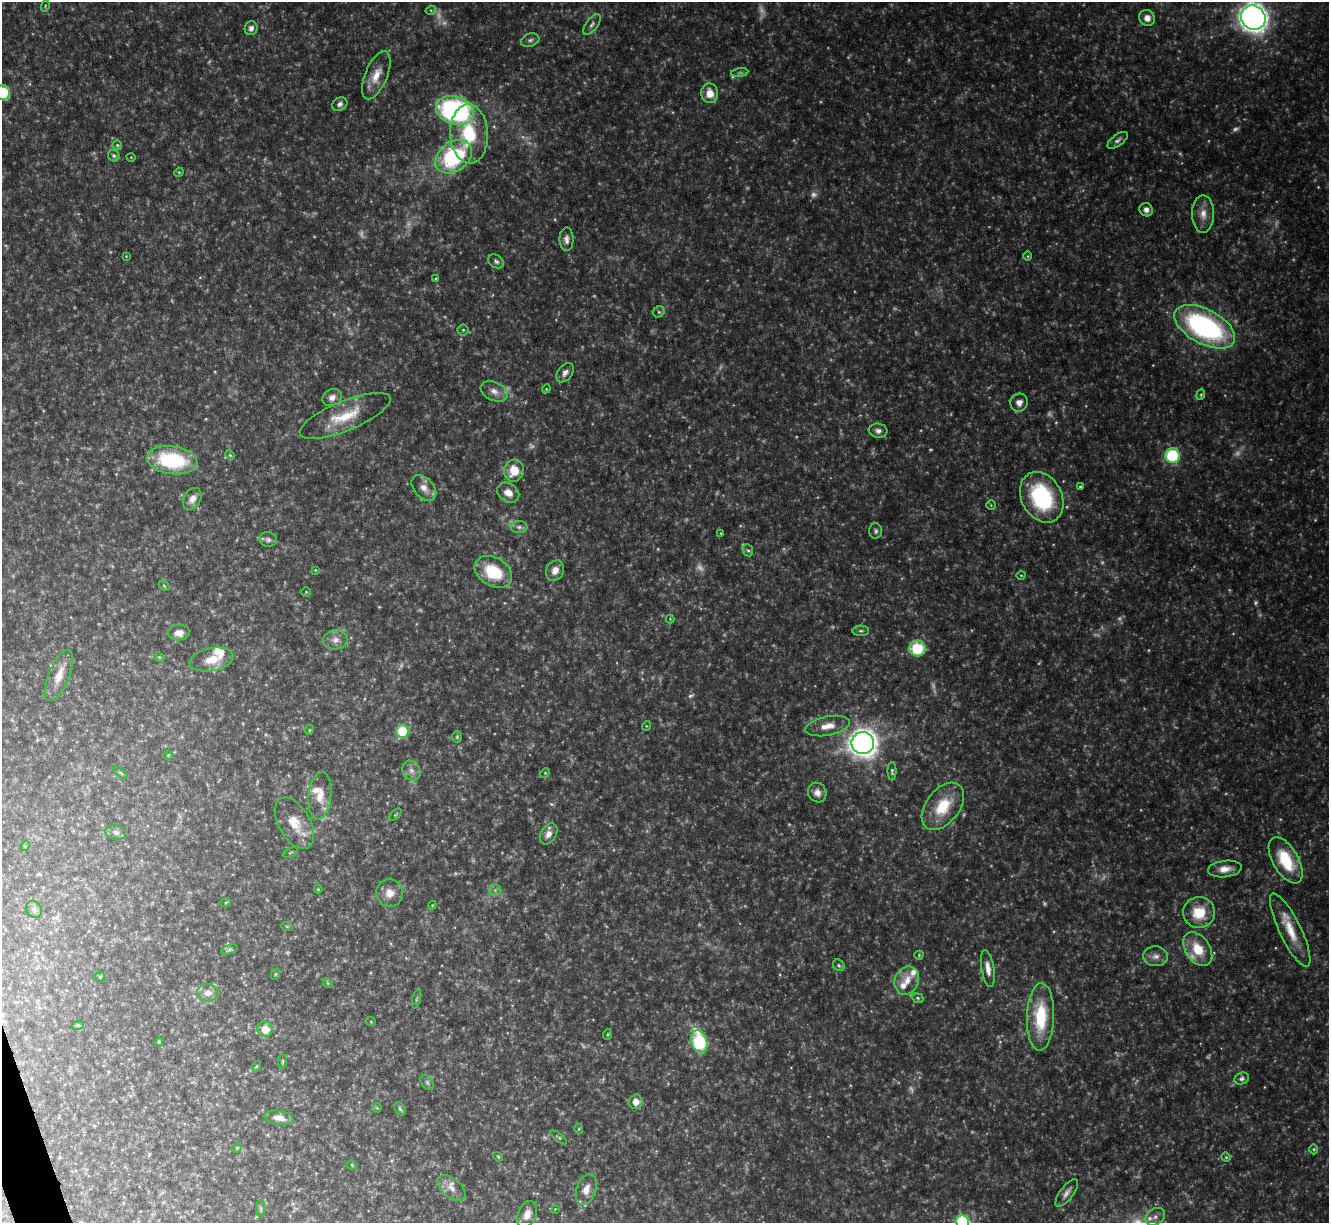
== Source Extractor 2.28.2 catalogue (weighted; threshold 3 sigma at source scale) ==
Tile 7 of 4 x 4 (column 3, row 2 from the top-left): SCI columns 2657-3983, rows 2583-3803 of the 5311 x 5292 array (HDU 1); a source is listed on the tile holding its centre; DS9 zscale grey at full resolution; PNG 1331 x 1225 px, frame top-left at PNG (2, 2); each listed source drawn as its Kron ellipse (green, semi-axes under 4 px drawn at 4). Shown black and unused: <1% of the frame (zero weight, under 4 of 8 exposures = <1% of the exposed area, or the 3 px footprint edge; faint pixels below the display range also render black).
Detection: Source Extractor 2.28.2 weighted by HDU 2 'WHT'; one run over the whole footprint, this tile lists its part. Background 0.0767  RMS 0.0052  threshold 0.0213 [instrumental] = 3 sigma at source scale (4.09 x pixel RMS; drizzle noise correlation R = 1.36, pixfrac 0.8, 0.05/0.05 arcsec/px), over >= 5 px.
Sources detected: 195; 49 too faint to see at this stretch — neither listed nor drawn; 5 inside a brighter listed object's ellipse — not listed separately; the other 141 listed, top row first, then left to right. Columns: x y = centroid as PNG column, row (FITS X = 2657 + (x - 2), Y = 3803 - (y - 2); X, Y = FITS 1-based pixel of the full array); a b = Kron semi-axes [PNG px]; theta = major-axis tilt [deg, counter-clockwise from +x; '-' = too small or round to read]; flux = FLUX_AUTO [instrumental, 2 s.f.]
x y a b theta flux
45 6 5 3 - 0.55
431 10 5 3 - 0.56
1147 18 8 7 - 3.2
1253 18 13 11 -47 540
592 25 12 6 53 1.8
251 28 7 6 - 1.9
530 40 9 6 19 1.6
740 73 9 4 8 1.1
376 75 25 11 67 8.3
3 93 7 7 - 22
710 93 10 8 -83 6.5
340 104 8 6 28 1.8
455 110 19 14 -17 100
469 134 29 19 -87 29
1118 140 12 5 36 1.6
117 145 5 4 - 0.63
114 156 6 5 - 1
131 157 4 3 - 0.37
454 157 20 14 37 50
179 172 5 4 - 0.46
1146 210 7 6 - 2.2
1203 214 18 11 89 5.8
566 239 12 7 -89 2.3
126 256 3 3 - 0.32
1028 256 5 3 - 0.42
496 261 8 6 -35 1.3
436 279 4 4 - 0.59
659 312 6 5 - 0.85
1205 327 33 17 -28 100
463 330 5 5 - 0.88
565 373 11 7 53 2.4
546 389 4 3 - 0.42
494 391 14 9 -25 3.9
1201 395 5 4 - 0.57
332 397 10 8 31 2.9
1019 402 9 9 - 2.9
345 416 49 15 22 18
878 431 9 7 -6 2.1
230 455 5 4 - 0.62
1172 455 7 7 - 40
172 460 25 14 -8 43
514 471 11 10 - 11
1080 487 4 3 - 0.69
424 488 15 9 -48 4.4
508 493 12 9 -34 4.8
1042 497 27 20 -61 49
192 499 12 8 60 3.6
991 505 5 5 - 0.57
519 527 8 6 0 1.6
876 531 8 6 -88 1.2
721 533 3 3 - 0.48
268 540 9 7 -16 1.7
748 550 6 5 - 0.79
315 570 4 3 - 0.37
555 570 10 8 60 3.7
493 572 20 14 -31 22
1021 575 4 3 - 0.36
164 586 6 3 -38 0.49
306 592 5 4 - 0.53
670 619 4 4 - 0.43
861 631 8 5 -2 1.1
179 633 11 7 2 4
335 640 12 9 8 3.7
917 648 8 8 - 24
159 657 5 4 - 0.57
212 660 22 11 11 9.1
59 675 27 10 67 7.4
646 726 5 3 - 0.4
828 726 22 9 11 7
309 730 5 3 - 0.42
403 731 7 6 - 18
457 737 6 5 - 0.74
863 743 11 11 - 430
168 755 4 4 - 0.52
411 771 10 8 -60 2.7
892 771 9 4 -89 0.99
120 773 8 3 -35 0.84
545 773 5 4 - 0.54
817 793 10 9 - 2.9
320 796 24 11 84 8
943 806 27 16 52 18
395 815 7 3 45 0.58
294 823 28 15 -60 11
116 832 10 7 -13 1.9
549 834 11 7 58 3.6
25 846 5 4 - 0.58
290 852 8 2 22 0.49
1286 860 25 12 -60 23
1225 869 17 8 7 5.2
318 889 4 4 - 0.45
495 890 6 5 - 1.2
390 893 13 13 - 5.3
226 902 5 3 - 0.47
432 905 4 3 - 0.44
34 909 9 7 -54 1.9
1199 913 16 15 - 15
287 927 6 3 -20 0.47
1290 930 40 10 -64 13
229 949 8 4 19 0.92
1198 949 18 12 -56 13
919 955 4 4 - 0.53
1156 956 12 10 -4 3.4
839 965 6 5 - 0.89
988 968 19 6 -80 4.4
276 974 6 3 70 0.5
100 977 5 5 - 0.51
907 981 14 12 69 6.1
328 983 5 4 - 0.58
208 993 11 8 -1 3.5
918 998 6 4 -24 0.74
417 999 9 3 76 0.75
1041 1017 34 13 88 27
371 1022 5 3 - 0.46
78 1025 6 3 17 0.65
265 1029 7 7 - 6.5
608 1034 5 3 - 0.54
159 1042 4 4 - 0.73
699 1042 12 7 -73 43
282 1061 7 3 81 0.61
257 1066 6 3 70 0.47
1242 1079 7 5 23 1.3
427 1082 8 5 -55 1.2
636 1102 7 7 - 4.8
377 1108 4 4 - 0.43
400 1109 7 5 -55 1
279 1118 15 7 -10 4.4
579 1129 5 3 - 0.44
559 1137 10 4 -36 0.77
237 1148 5 4 - 0.53
1314 1149 5 3 - 0.54
498 1157 5 4 - 0.54
1226 1157 4 4 - 0.51
352 1165 5 4 - 0.55
452 1188 16 9 -41 4.6
586 1190 16 9 70 4.8
1067 1193 16 7 53 2.8
261 1208 8 4 90 0.92
555 1209 3 3 - 0.32
527 1214 14 9 66 4.5
1155 1217 10 8 36 3.1
963 1222 7 6 - 91
Isophote crosses this tile's border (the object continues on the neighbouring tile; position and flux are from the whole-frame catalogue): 3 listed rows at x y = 1253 18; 3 93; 963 1222